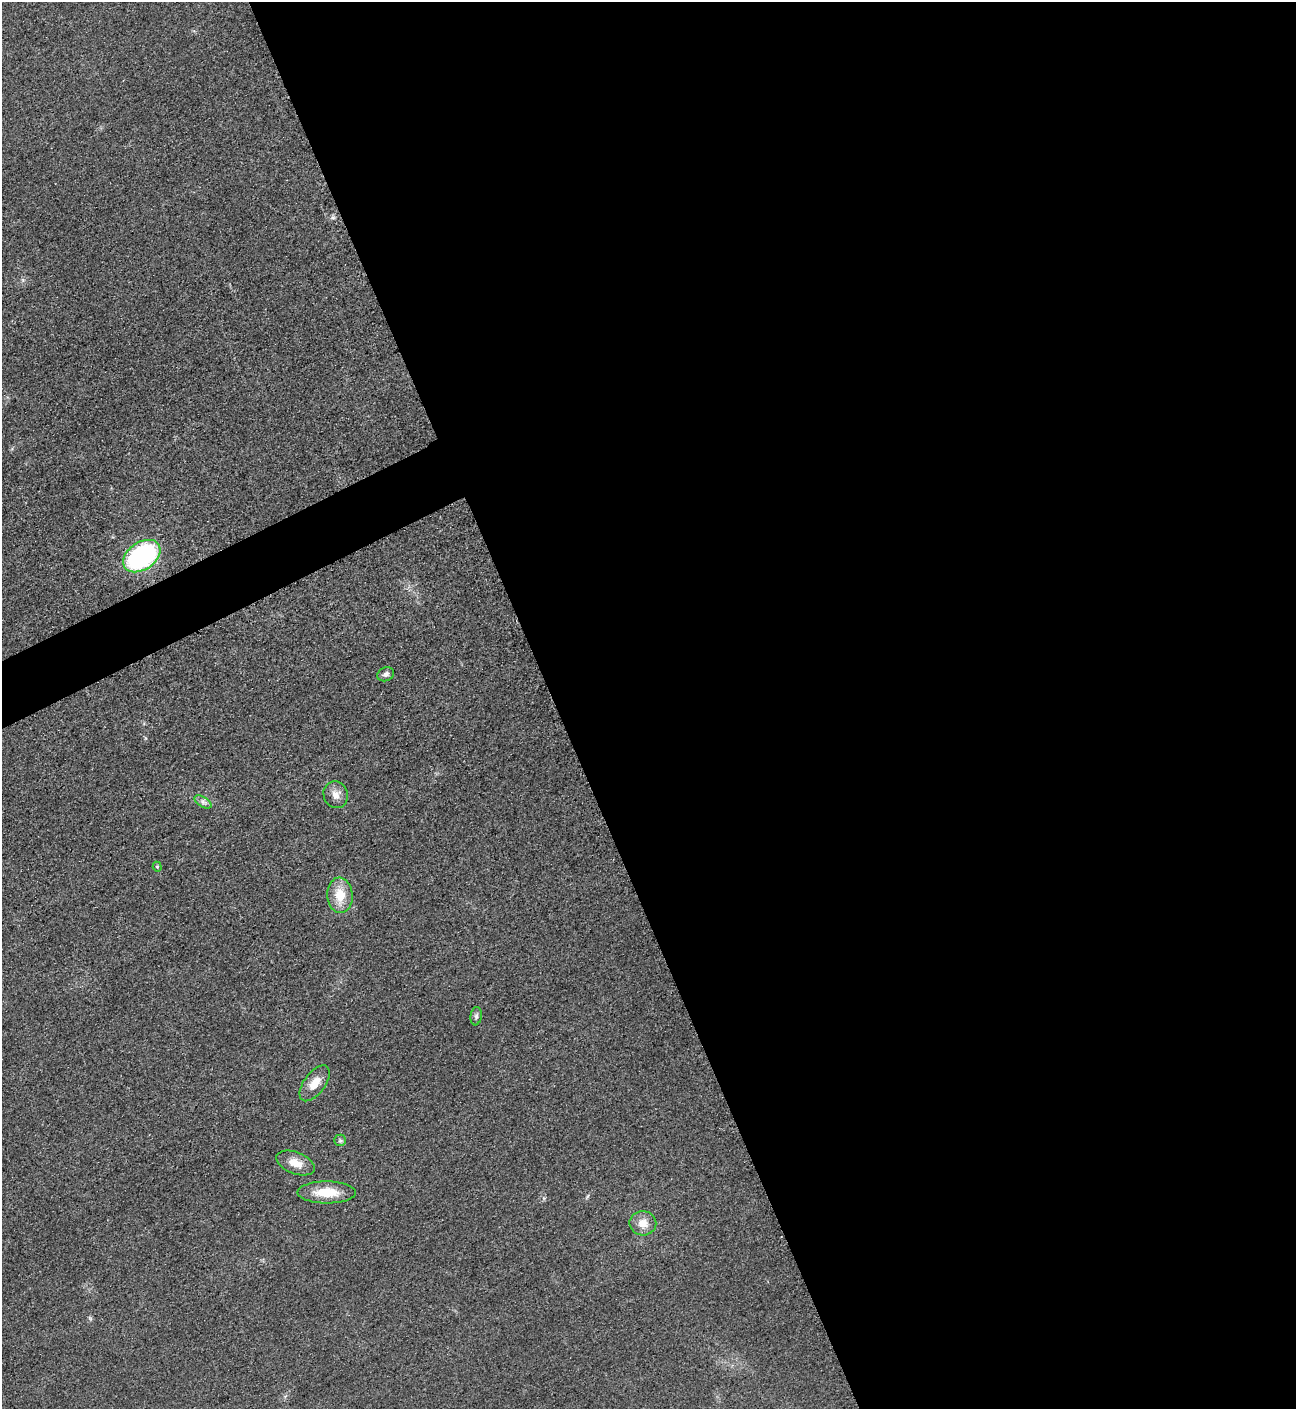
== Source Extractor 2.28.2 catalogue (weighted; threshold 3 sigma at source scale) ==
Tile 8 of 4 x 4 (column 4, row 2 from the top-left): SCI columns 4182-5475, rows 2827-4233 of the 5640 x 5651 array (HDU 1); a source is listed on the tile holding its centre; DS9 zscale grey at full resolution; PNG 1298 x 1411 px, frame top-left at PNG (2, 2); each listed source drawn as its Kron ellipse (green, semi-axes under 4 px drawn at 4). Shown black and unused: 59% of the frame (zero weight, under 3 of 5 exposures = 1% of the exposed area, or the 3 px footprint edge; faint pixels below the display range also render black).
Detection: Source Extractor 2.28.2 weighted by HDU 2 'WHT'; one run over the whole footprint, this tile lists its part. Background 0.0189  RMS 0.005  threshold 0.0227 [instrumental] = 3 sigma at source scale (4.5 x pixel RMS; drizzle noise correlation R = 1.50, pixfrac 1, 0.05/0.05 arcsec/px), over >= 5 px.
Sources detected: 12; all 12 listed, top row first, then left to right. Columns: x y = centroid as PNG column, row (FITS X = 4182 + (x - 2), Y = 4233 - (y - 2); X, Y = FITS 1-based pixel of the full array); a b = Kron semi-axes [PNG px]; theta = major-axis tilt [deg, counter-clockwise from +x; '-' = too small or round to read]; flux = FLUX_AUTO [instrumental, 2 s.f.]
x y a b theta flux
142 556 20 13 34 83
386 674 9 6 22 1.8
336 795 13 12 - 4.3
203 802 9 5 -33 1.8
157 867 5 4 - 0.65
340 895 18 13 -86 11
476 1016 9 5 82 1.4
315 1083 21 10 54 7.2
340 1140 6 5 - 1
296 1163 20 11 -21 6.5
327 1192 29 11 0 13
643 1223 13 12 - 6.2